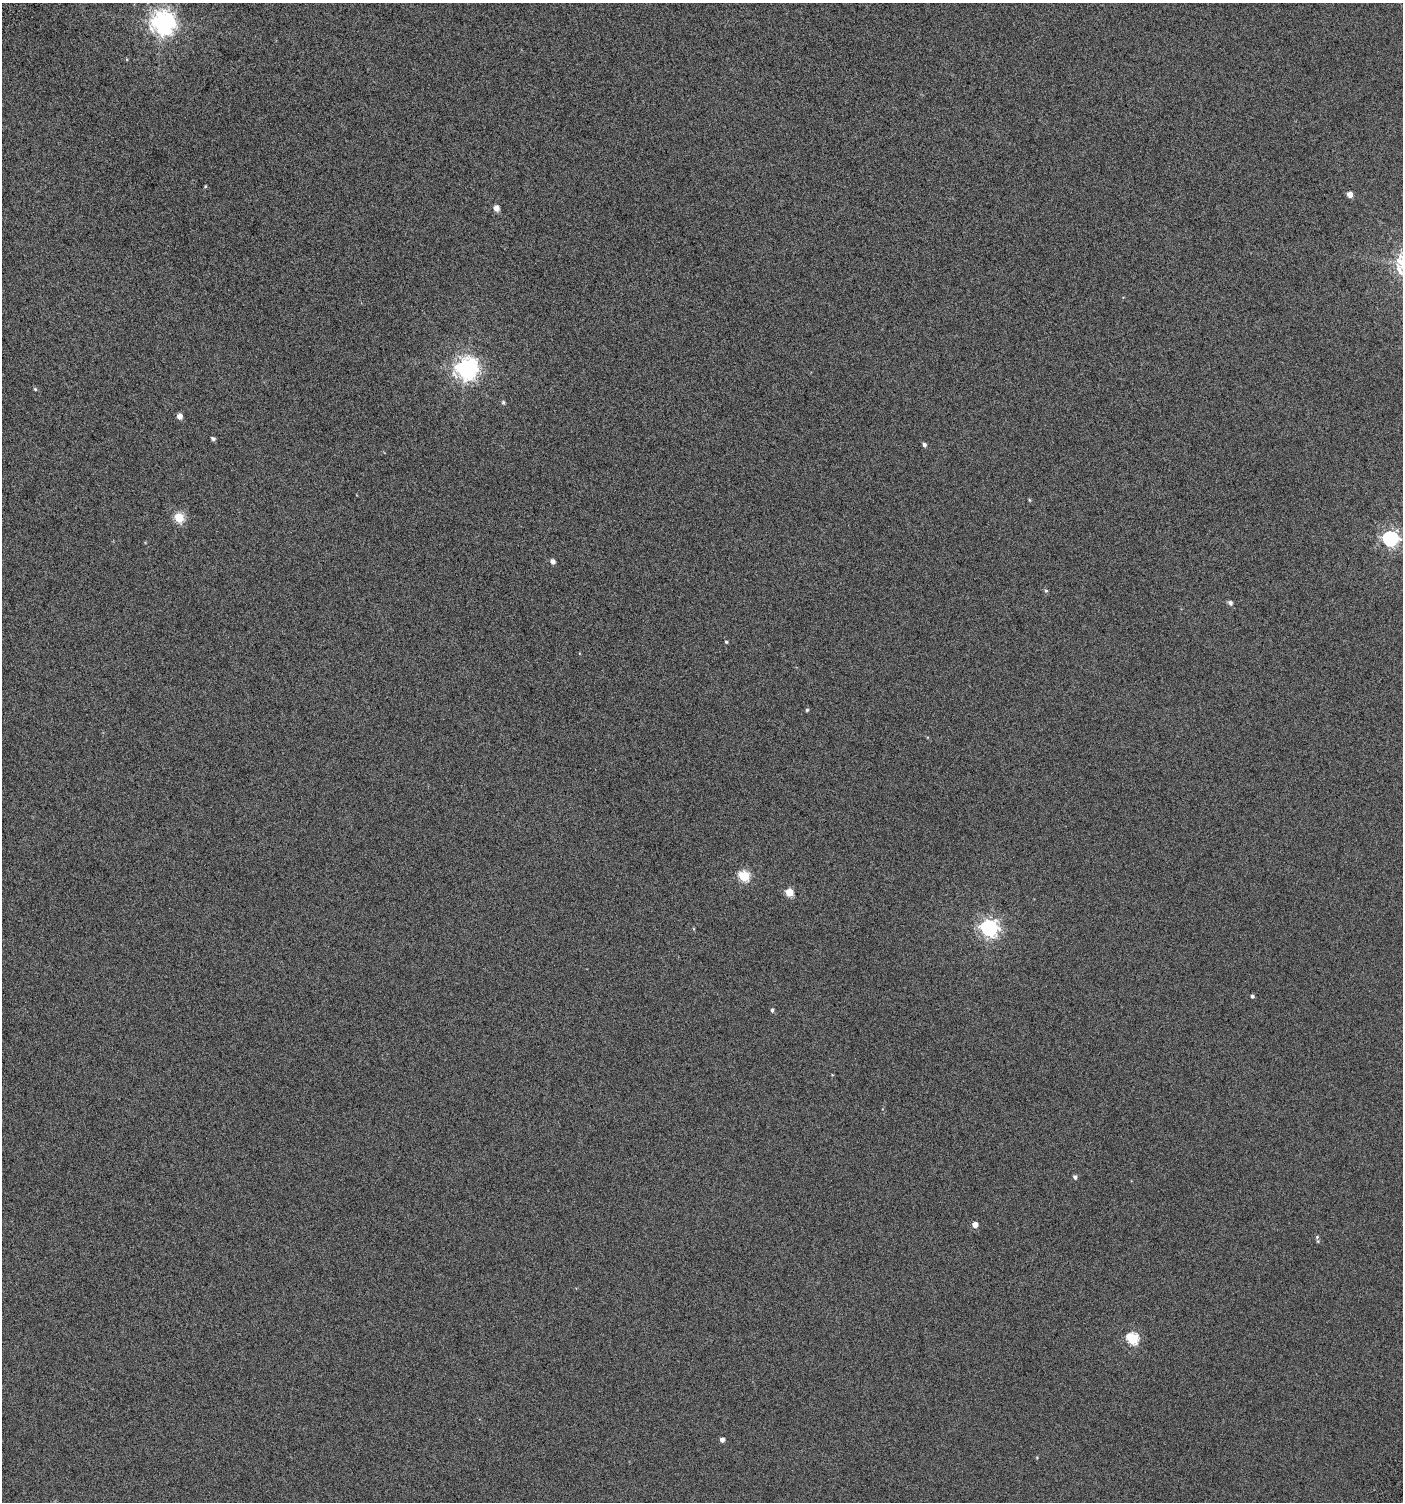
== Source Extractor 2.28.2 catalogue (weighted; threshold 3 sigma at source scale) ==
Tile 11 of 4 x 4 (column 3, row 3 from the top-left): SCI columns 3039-4439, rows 1528-3027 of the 6008 x 6064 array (HDU 1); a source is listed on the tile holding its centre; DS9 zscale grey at full resolution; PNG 1405 x 1504 px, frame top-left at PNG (2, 3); no overlay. Nothing masked; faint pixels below the display range render black.
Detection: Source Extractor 2.28.2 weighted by HDU 2 'WHT'; one run over the whole footprint, this tile lists its part. Background -0.0786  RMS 0.26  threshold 1.07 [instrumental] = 3 sigma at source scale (4.09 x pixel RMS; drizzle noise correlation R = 1.36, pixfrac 0.8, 0.0396/0.0396 arcsec/px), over >= 5 px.
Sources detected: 28; all 28 listed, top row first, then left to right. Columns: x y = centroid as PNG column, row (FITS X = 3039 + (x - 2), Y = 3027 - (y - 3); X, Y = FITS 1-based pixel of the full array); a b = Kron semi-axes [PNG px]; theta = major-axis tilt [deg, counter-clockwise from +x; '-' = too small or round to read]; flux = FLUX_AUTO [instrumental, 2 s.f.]
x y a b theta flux
163 23 8 8 - 20000
205 186 5 3 - 22
1350 194 5 4 - 180
496 208 5 4 - 190
466 369 8 7 - 17000
35 389 4 4 - 30
503 402 6 5 - 39
179 416 5 4 - 170
213 438 5 4 - 53
924 445 5 4 - 60
1029 500 5 4 - 23
179 518 5 5 - 1300
1390 538 7 6 - 6700
553 561 5 5 - 95
1046 591 5 4 - 31
1230 603 5 5 - 78
726 642 4 3 - 26
807 710 4 4 - 31
744 876 6 5 - 1700
789 892 5 5 - 590
989 928 7 6 - 8900
1252 996 4 4 - 47
772 1010 5 4 - 39
1075 1177 5 4 - 65
975 1225 5 5 - 170
1317 1237 6 6 - 45
1133 1338 6 5 - 2000
722 1440 4 4 - 110